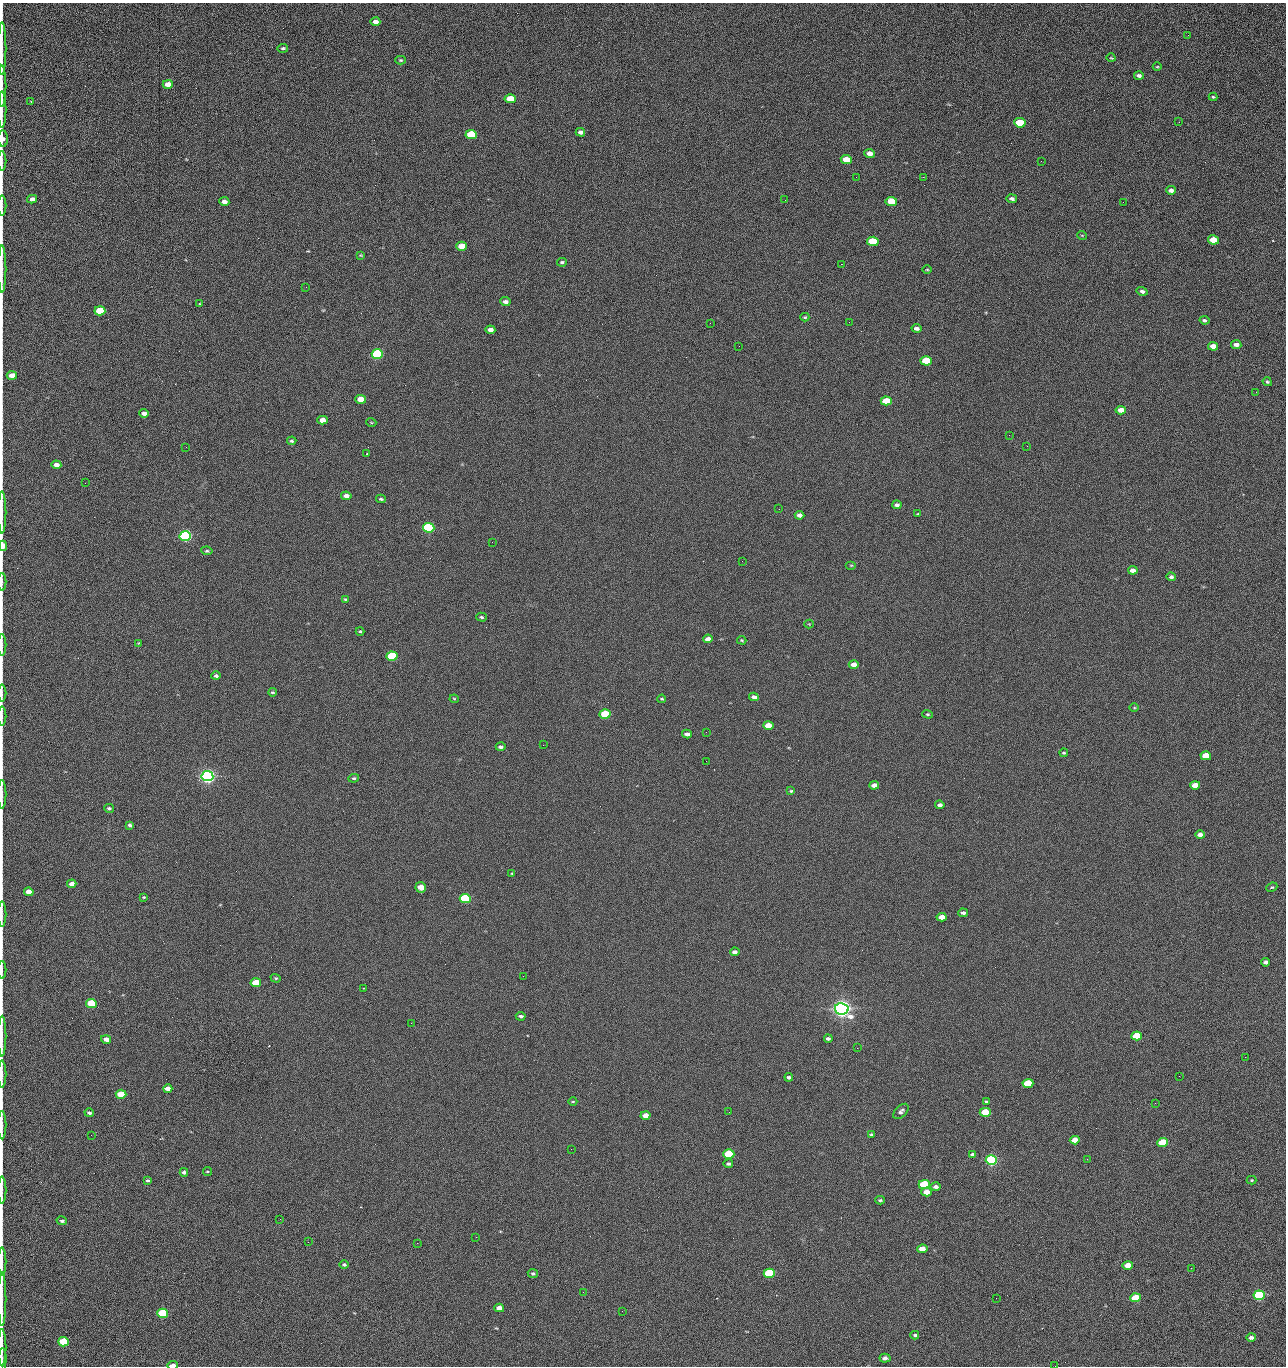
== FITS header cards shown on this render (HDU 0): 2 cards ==
NAXIS1  =                 1284 /fastest changing axis
NAXIS2  =                 1364 /next to fastest changing axis

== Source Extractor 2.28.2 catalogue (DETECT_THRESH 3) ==
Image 1284 x 1364 px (HDU 0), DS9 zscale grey, 1 PNG px = 1 image px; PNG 1288 x 1368 px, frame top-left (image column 1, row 1364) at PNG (2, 3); each listed source drawn as its Kron ellipse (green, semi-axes under 4 px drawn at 4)
Background 121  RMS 14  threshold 43.4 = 3 sigma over >= 5 px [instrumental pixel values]
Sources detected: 218; all 218 listed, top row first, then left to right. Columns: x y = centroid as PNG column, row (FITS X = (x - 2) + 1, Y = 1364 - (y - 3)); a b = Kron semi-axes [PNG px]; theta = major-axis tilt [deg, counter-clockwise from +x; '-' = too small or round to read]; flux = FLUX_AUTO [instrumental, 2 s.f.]
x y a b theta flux
375 22 5 4 - 4.7e+03
1188 35 2 2 - 1.4e+03
283 48 5 4 - 1.6e+03
2 49 26 2 90 4.9e+03
1111 58 4 3 - 7.7e+02
401 60 5 4 - 1.3e+03
1157 67 4 3 - 8.0e+02
1139 76 5 3 - 2.9e+03
168 84 5 4 - 8.9e+03
2 86 21 2 90 3.9e+03
1213 97 4 4 - 1.1e+03
510 99 5 4 - 2.3e+04
31 101 3 3 - 9.3e+02
2 110 18 2 90 3.5e+03
1179 122 3 2 - 1.4e+03
1020 123 6 4 -7 4.4e+04
580 132 5 4 - 3.5e+03
471 134 5 4 - 5.4e+04
3 139 8 5 -87 3.7e+03
870 153 5 4 - 6.4e+03
846 159 5 4 - 1.6e+04
2 161 10 2 90 1.5e+03
1041 161 2 2 - 1.8e+03
856 177 2 2 - 2.3e+03
923 177 2 2 - 1.8e+04
1171 190 5 4 - 3.6e+03
32 199 5 4 - 4.8e+03
1012 199 5 4 - 2.6e+03
785 200 2 2 - 5.8e+02
891 201 6 4 -8 2.9e+04
224 202 5 4 - 5.9e+03
1123 202 3 2 - 7.8e+02
2 206 10 2 90 1.3e+03
1082 235 5 3 - 7.4e+02
1213 240 5 4 - 2.4e+04
873 241 6 4 -4 4.2e+04
462 246 5 4 - 2.0e+04
360 255 4 3 - 9.1e+02
562 262 5 4 - 1.6e+03
841 264 2 2 - 2.7e+04
2 269 23 2 90 4.0e+03
927 270 5 3 - 9.2e+02
306 287 3 2 - 7.9e+02
1142 291 5 4 - 2.9e+03
505 302 5 4 - 3.2e+03
200 304 4 2 - 7.6e+02
100 311 5 4 - 5.2e+04
805 317 4 3 - 1.1e+03
1204 320 5 4 - 2.0e+03
849 322 2 2 - 3.9e+02
710 323 2 2 - 3.3e+03
916 328 5 4 - 3.7e+03
490 330 5 4 - 5.2e+03
1236 345 5 4 - 4.4e+03
739 346 2 2 - 3.7e+02
1213 346 5 4 - 9.7e+03
377 354 6 5 - 1.6e+05
926 361 5 4 - 4.0e+04
12 375 5 4 - 1.2e+04
1267 382 5 3 - 1.2e+03
1256 392 2 2 - 9.5e+02
361 399 5 4 - 2.0e+04
886 401 5 4 - 3.3e+04
1121 410 5 4 - 9.7e+03
144 413 5 4 - 4.7e+03
323 420 5 4 - 9.3e+03
371 422 5 3 - 7.6e+02
1009 435 2 2 - 3.3e+03
292 441 5 4 - 1.5e+03
1027 446 2 2 - 5.4e+02
186 447 2 2 - 3.1e+03
367 454 3 2 - 9.1e+02
56 465 5 4 - 5.9e+03
85 483 3 2 - 9.5e+02
346 496 5 4 - 5.3e+03
381 499 5 3 - 1.6e+03
897 505 5 3 - 3.3e+03
779 509 2 2 - 5.0e+02
2 512 21 2 90 3.4e+03
918 514 4 4 - 9.6e+02
799 515 5 4 - 4.9e+03
429 528 6 5 - 2.0e+05
185 536 5 5 - 3.2e+05
492 542 2 2 - 2.6e+03
3 546 5 3 - 1.3e+04
207 551 6 4 -7 1.4e+03
742 561 2 2 - 5.2e+02
851 565 5 3 - 9.2e+02
1133 570 5 4 - 5.3e+03
1171 577 4 4 - 2.2e+03
2 582 9 2 90 1.2e+03
345 600 4 3 - 1.1e+03
481 617 5 4 - 1.4e+03
809 624 4 4 - 8.2e+02
360 631 4 4 - 1.0e+03
708 639 5 4 - 5.3e+03
742 640 5 3 - 1.3e+03
139 643 4 3 - 8.4e+02
2 645 11 2 90 1.8e+03
392 656 5 4 - 9.2e+04
854 665 5 4 - 7.4e+03
216 676 4 4 - 2.0e+03
272 692 4 3 - 1.1e+03
2 693 8 2 90 1.2e+03
754 697 5 4 - 4.1e+03
454 699 4 4 - 9.9e+02
662 699 4 3 - 1.1e+03
1134 707 4 3 - 8.9e+02
605 714 5 4 - 5.4e+04
928 714 5 4 - 1.2e+03
2 716 9 2 90 1.6e+03
768 726 5 4 - 1.4e+04
706 732 3 2 - 8.1e+02
687 734 5 4 - 3.8e+03
543 745 2 2 - 3.2e+03
501 747 5 3 - 2.5e+03
1064 753 4 3 - 1.1e+03
1206 756 5 4 - 2.7e+04
706 761 2 2 - 1.8e+03
207 776 6 5 - 6.9e+05
354 778 5 4 - 1.4e+03
874 785 5 4 - 5.8e+03
1195 785 5 4 - 1.3e+04
791 791 4 3 - 1.2e+03
2 794 14 2 90 2.3e+03
940 805 4 4 - 3.7e+03
109 808 5 4 - 1.8e+03
130 825 4 3 - 2.1e+03
1200 835 5 4 - 5.9e+03
512 873 4 4 - 8.7e+02
72 884 4 4 - 5.8e+03
421 887 5 5 - 1.4e+04
1272 887 5 4 - 1.4e+03
29 892 5 4 - 9.8e+03
144 897 3 3 - 8.7e+02
465 898 5 4 - 1.3e+05
963 913 5 4 - 2.7e+03
2 914 13 2 90 1.9e+03
942 917 5 4 - 9.6e+03
735 952 5 3 - 3.5e+03
1266 962 4 4 - 4.0e+03
2 970 9 2 90 1.4e+03
523 976 2 2 - 2.0e+03
276 978 5 4 - 1.3e+03
256 983 5 4 - 3.3e+04
363 988 2 2 - 5.5e+02
91 1003 5 4 - 5.3e+04
842 1009 7 5 -12 1.0e+06
521 1016 5 3 - 2.0e+03
411 1023 2 2 - 5.4e+03
2 1036 20 2 90 3.5e+03
1137 1036 5 4 - 2.9e+04
106 1039 5 4 - 6.2e+03
828 1039 4 3 - 2.3e+03
857 1048 2 2 - 1.5e+03
1245 1057 2 2 - 1.9e+03
2 1074 13 2 90 2.3e+03
1179 1076 2 2 - 2.6e+03
789 1077 4 3 - 2.2e+03
1028 1083 5 4 - 4.7e+04
168 1089 4 4 - 7.1e+03
121 1094 5 4 - 3.2e+04
573 1101 4 3 - 8.4e+02
986 1102 3 3 - 3.2e+03
1155 1103 3 2 - 9.0e+02
901 1111 9 5 44 3.1e+03
729 1112 2 2 - 9.2e+02
985 1112 5 4 - 4.4e+04
89 1113 5 4 - 1.9e+03
646 1115 5 4 - 8.9e+03
2 1125 14 2 90 2.3e+03
91 1135 2 2 - 2.5e+03
871 1135 3 3 - 1.9e+03
1075 1140 5 4 - 1.7e+04
1163 1143 5 4 - 5.8e+04
571 1149 2 2 - 9.4e+02
729 1154 5 4 - 7.9e+04
972 1154 4 3 - 1.9e+03
1087 1159 2 2 - 1.4e+03
991 1160 5 5 - 2.8e+05
728 1164 4 4 - 1.6e+03
207 1171 4 2 - 9.5e+02
184 1172 4 3 - 2.5e+03
147 1180 3 3 - 1.3e+03
1252 1180 5 4 - 1.2e+03
924 1184 5 4 - 8.5e+04
936 1187 5 4 - 3.6e+03
2 1190 13 2 90 2.5e+03
927 1192 5 4 - 9.8e+03
880 1200 5 3 - 1.5e+03
280 1219 2 2 - 2.1e+03
62 1221 5 4 - 2.1e+03
476 1237 2 2 - 7.2e+03
308 1242 3 2 - 1.9e+03
417 1243 2 2 - 5.4e+03
922 1249 5 4 - 9.0e+03
2 1262 14 2 90 2.7e+03
344 1265 5 4 - 1.6e+03
1128 1265 5 4 - 1.4e+04
1191 1268 2 2 - 3.9e+02
533 1273 5 4 - 1.6e+03
769 1273 5 4 - 8.1e+04
583 1292 2 2 - 5.0e+02
1259 1295 5 4 - 1.9e+05
996 1298 2 2 - 2.7e+03
1136 1298 5 4 - 4.7e+04
2 1299 27 2 90 4.9e+03
499 1308 5 4 - 7.8e+03
622 1311 2 2 - 8.1e+02
163 1313 5 5 - 1.0e+05
915 1335 4 3 - 1.8e+03
1251 1337 5 4 - 3.3e+03
63 1342 5 4 - 5.4e+04
2 1348 19 2 90 3.7e+03
885 1358 5 4 - 3.8e+03
2 1361 13 2 88 1.5e+03
173 1365 5 3 - 1.1e+04
1055 1366 2 2 - 2.0e+03
At the frame edge (FLAGS 8, measured only in part): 26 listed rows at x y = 2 49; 2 86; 2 110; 3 139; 2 161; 2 206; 2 269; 2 512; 3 546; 2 582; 2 645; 2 693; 2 716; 2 794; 2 914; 2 970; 2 1036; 2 1074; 2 1125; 2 1190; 2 1262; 2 1299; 2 1348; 2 1361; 173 1365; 1055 1366

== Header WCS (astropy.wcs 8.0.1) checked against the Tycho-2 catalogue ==
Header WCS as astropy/WCSLIB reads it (CRVAL/CRPIX/CD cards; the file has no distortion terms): RA---TAN/DEC--TAN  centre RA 15:41:41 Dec +51:59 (235.42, +51.98 deg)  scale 1.26 arcsec/px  FOV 26.9' x 28.5'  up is +92 deg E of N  parity flipped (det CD > 0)
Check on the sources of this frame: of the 60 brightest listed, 11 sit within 2.0 arcsec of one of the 12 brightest Tycho-2 stars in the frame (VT <= 12.29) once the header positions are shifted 0.35 arcsec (0.12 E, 0.33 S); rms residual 0.99 arcsec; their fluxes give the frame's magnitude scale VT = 24.59 - 2.5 log10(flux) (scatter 0.15 mag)
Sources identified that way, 11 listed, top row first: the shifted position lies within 2.0 arcsec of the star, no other Tycho-2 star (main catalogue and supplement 1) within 4.0 arcsec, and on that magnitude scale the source's flux lands within +1.5 / -3 mag of the star's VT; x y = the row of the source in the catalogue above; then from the Tycho-2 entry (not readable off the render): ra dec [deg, ICRS J2000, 3 dp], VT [Tycho-2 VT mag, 2 dp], TYC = Tycho-2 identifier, HIP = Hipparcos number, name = IAU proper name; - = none
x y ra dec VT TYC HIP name
377 354 235.614 +52.064 11.61 3489-1132-1 - -
429 528 235.514 +52.049 11.19 3489-1407-1 - -
185 536 235.515 +52.133 11.12 3489-1380-1 - -
207 776 235.378 +52.130 9.31 3489-1322-1 76850 -
465 898 235.303 +52.042 11.52 3489-958-1 - -
842 1009 235.232 +51.912 9.59 3489-824-1 - -
991 1160 235.143 +51.862 10.97 3489-1016-1 - -
924 1184 235.131 +51.886 12.29 3489-908-1 - -
769 1273 235.084 +51.941 11.45 3489-1346-1 - -
1259 1295 235.062 +51.771 11.53 3489-1453-1 - -
163 1313 235.075 +52.152 11.74 3489-912-1 - -